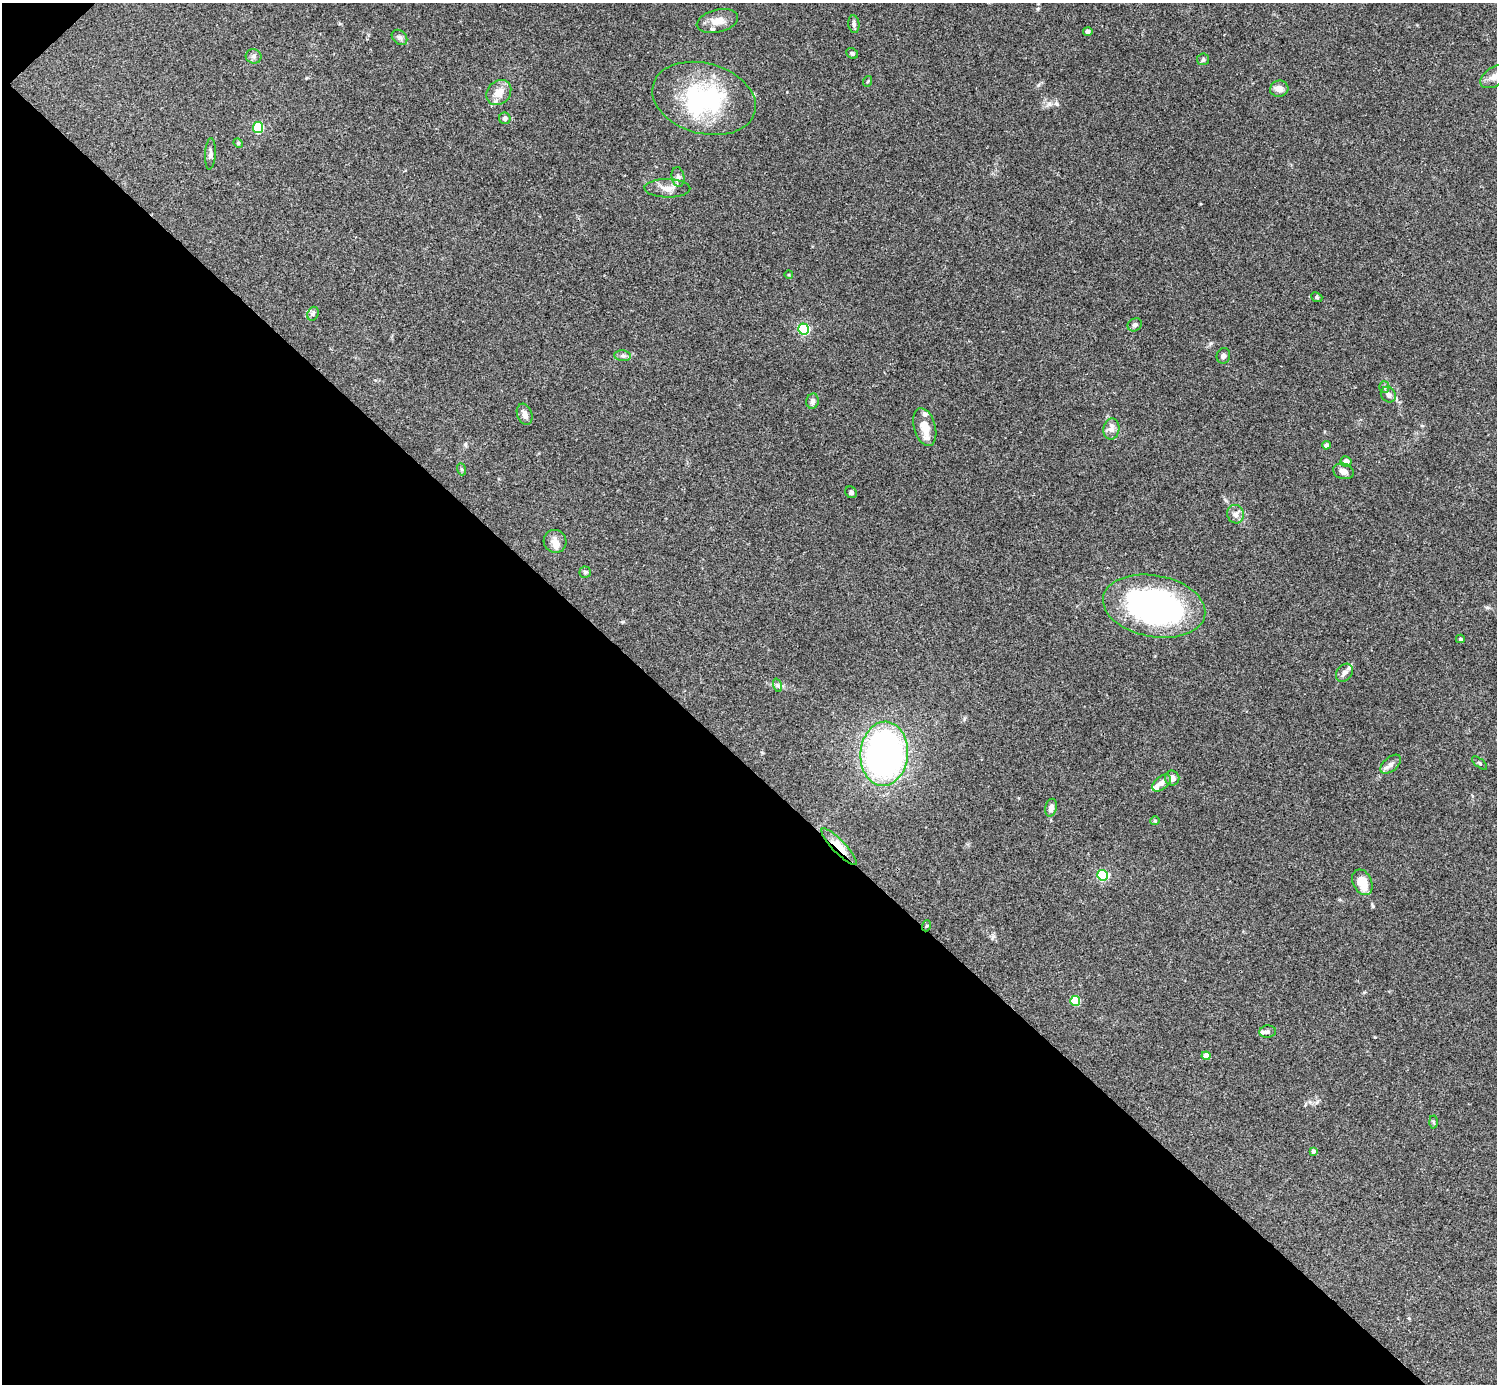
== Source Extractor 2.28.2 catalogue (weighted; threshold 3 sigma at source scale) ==
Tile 9 of 4 x 4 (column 1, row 3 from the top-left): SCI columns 6-1500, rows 1683-3064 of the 5988 x 5988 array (HDU 1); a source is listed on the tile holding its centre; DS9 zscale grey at full resolution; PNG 1499 x 1386 px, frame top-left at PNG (2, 3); each listed source drawn as its Kron ellipse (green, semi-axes under 4 px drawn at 4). Shown black and unused: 45% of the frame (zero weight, under 3 of 4 exposures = <1% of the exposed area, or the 3 px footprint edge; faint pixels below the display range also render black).
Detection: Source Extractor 2.28.2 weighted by HDU 2 'WHT'; one run over the whole footprint, this tile lists its part. Background 0.118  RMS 0.0062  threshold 0.0281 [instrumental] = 3 sigma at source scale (4.5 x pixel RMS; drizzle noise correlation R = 1.50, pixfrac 1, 0.05/0.05 arcsec/px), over >= 5 px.
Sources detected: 65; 1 inside a brighter object's white glare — neither listed nor drawn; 5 inside a brighter listed object's ellipse — not listed separately; the other 59 listed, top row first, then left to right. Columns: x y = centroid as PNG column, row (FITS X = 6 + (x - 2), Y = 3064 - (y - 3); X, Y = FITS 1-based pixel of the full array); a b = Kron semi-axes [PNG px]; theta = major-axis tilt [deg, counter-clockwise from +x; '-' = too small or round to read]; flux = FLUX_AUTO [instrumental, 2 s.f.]
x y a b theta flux
717 21 21 11 14 7.1
854 24 9 5 -83 1.4
1088 31 5 4 - 1.6
399 37 9 6 -44 1.8
852 53 6 5 - 1.1
254 56 8 7 - 1.7
1203 59 6 6 - 1.1
1495 76 16 9 33 6.7
868 81 5 3 - 0.57
1279 89 9 8 - 4.3
499 92 14 11 46 6.7
704 98 53 35 -15 65
505 118 5 5 - 2.1
258 128 5 5 - 35
238 143 5 4 - 0.7
210 154 16 5 86 2.1
678 177 10 6 -80 2.2
667 188 23 9 -1 5.9
789 275 4 3 - 0.56
1317 297 6 4 -24 0.94
313 314 7 5 70 1.4
1135 325 7 6 - 1.7
804 329 5 5 - 72
623 356 8 5 -5 1.7
1223 356 8 6 77 1.6
1384 387 5 5 - 1.1
1388 395 8 7 - 2
813 401 7 6 - 2.2
525 414 11 7 -70 3.6
925 427 19 10 -74 10
1111 429 10 8 80 3.6
1326 445 4 4 - 2.4
1346 461 5 5 - 3.7
461 469 6 4 -70 0.87
1343 471 10 7 -17 3.7
851 492 6 5 - 1.7
1236 514 9 8 - 3
555 541 12 11 - 4.4
585 572 5 5 - 1.1
1154 606 52 30 -10 170
1460 639 4 3 - 0.82
1344 673 10 7 50 2.8
777 685 7 4 -72 1.2
884 754 32 23 85 230
1480 763 9 3 -40 0.78
1391 764 12 7 41 2.8
1172 778 7 7 - 3.6
1161 783 11 6 39 3.1
1051 808 9 6 76 3.6
1155 821 5 4 - 0.73
839 847 24 6 -46 9.3
1102 875 5 5 - 56
1362 882 13 9 -64 13
926 926 5 3 - 0.64
1075 1001 5 5 - 28
1268 1032 8 6 6 1.5
1206 1056 4 4 - 6.5
1433 1122 6 4 -88 0.81
1313 1151 4 4 - 1.7
Overlapping masked pixels (flux is a lower limit): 2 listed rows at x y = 839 847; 926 926
Isophote crosses this tile's border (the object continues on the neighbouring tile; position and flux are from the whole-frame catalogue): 1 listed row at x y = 1495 76
Unlisted compact peaks at least as high as the median listed source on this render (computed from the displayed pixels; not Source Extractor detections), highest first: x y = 1211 343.